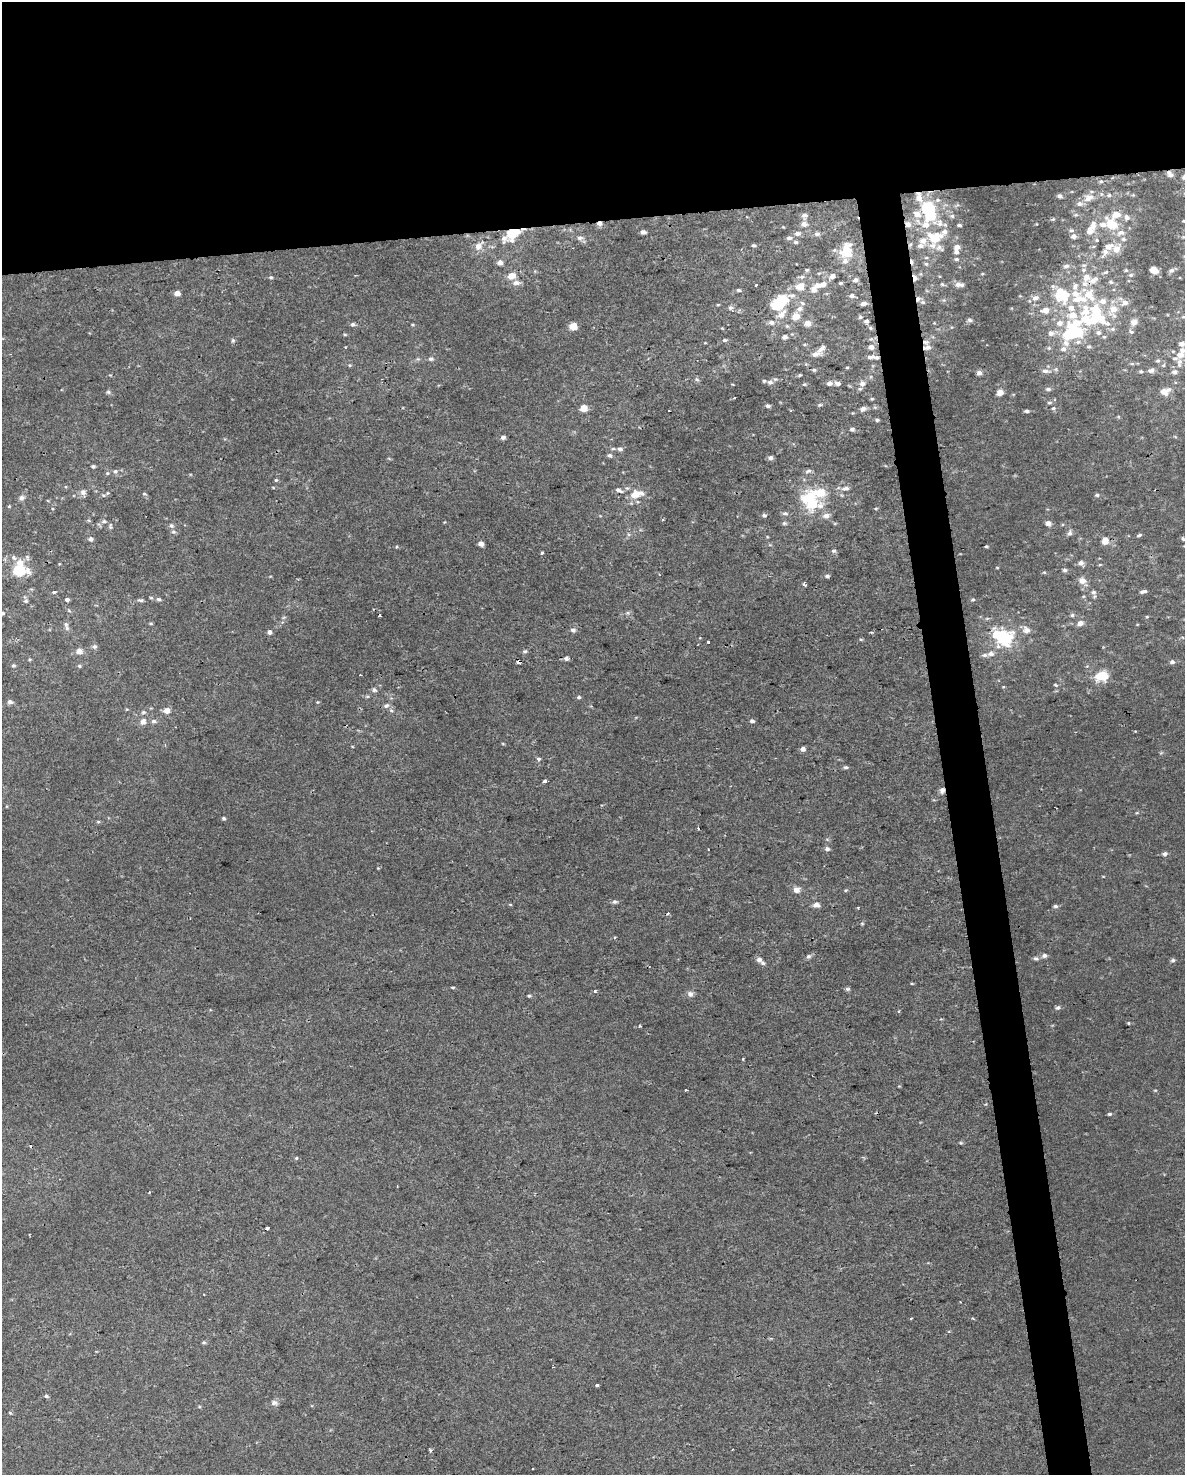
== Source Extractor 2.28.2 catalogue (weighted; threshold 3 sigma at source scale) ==
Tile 2 of 4 x 3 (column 2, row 1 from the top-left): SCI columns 1185-2367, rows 3008-4480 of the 4734 x 4497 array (HDU 1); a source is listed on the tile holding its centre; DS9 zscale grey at full resolution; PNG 1187 x 1477 px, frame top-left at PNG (2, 2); no overlay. Shown black and unused: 18% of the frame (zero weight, under 2 of 3 exposures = <1% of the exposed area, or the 3 px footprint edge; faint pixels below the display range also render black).
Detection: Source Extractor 2.28.2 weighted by HDU 2 'WHT'; one run over the whole footprint, this tile lists its part. Background 0.00219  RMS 0.0032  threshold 0.0143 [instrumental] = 3 sigma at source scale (4.5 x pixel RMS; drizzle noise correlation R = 1.50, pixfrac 1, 0.0396/0.0396 arcsec/px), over >= 5 px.
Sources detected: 349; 7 inside a brighter object's white glare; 6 cosmic-ray / hot-pixel residue — not listed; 47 inside a brighter listed object's ellipse — not listed separately; the other 289 listed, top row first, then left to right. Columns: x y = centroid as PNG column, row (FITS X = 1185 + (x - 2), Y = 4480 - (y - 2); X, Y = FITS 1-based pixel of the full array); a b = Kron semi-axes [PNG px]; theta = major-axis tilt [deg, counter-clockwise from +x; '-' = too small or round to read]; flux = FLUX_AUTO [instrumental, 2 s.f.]
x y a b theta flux
1170 174 9 6 -49 1.3
1101 181 5 4 - 0.48
1109 195 6 5 - 0.61
1133 195 4 4 - 0.33
1060 196 5 4 - 1
919 198 9 7 -73 2.9
1089 198 15 10 32 3.1
927 208 7 7 - 23
917 214 9 7 -21 2.7
804 215 7 7 - 1.2
952 216 6 6 - 0.64
1053 219 5 5 - 0.39
599 223 6 4 7 1.5
940 223 12 9 -76 2.4
804 224 7 6 - 1.6
908 224 6 6 - 1.9
926 224 10 9 - 3.3
1112 224 25 15 -37 8.4
959 225 4 4 - 0.66
1071 230 7 5 -11 0.71
1090 231 11 9 74 2.9
643 232 5 4 - 1.3
512 233 13 7 34 15
797 234 8 6 0 1.2
817 234 8 6 -4 1
1074 236 6 6 - 1.3
580 238 7 5 3 1.1
789 238 7 5 9 0.91
934 238 17 13 4 8.6
1097 240 5 5 - 0.5
795 242 6 5 - 0.68
910 244 7 5 61 0.65
754 245 5 4 - 0.56
478 246 13 8 41 2.7
920 246 9 7 6 1.4
957 247 6 5 - 1.5
1116 249 14 9 54 3.1
834 250 6 5 - 0.65
847 252 11 8 82 13
1105 252 16 7 60 2.4
956 259 6 5 - 0.58
500 263 6 6 - 1.5
926 264 6 5 - 0.57
1066 266 8 6 9 1.1
807 270 6 4 -13 0.52
1084 270 7 6 - 0.91
1126 270 5 4 - 0.46
1154 270 7 5 -40 3.3
1171 270 7 6 - 0.95
982 274 5 3 - 0.31
1131 275 6 5 - 0.62
511 276 8 6 18 3.5
832 276 6 5 - 1.8
271 277 5 4 - 0.44
802 277 7 6 - 0.86
914 278 6 3 -86 3.5
855 280 6 5 - 1.2
1094 280 15 8 38 2.8
1111 282 6 5 - 0.61
516 283 9 6 -1 1.6
840 283 5 4 - 0.47
822 284 7 6 - 2
942 284 5 4 - 0.45
959 284 10 5 -8 1.7
756 285 3 3 - 1.7
800 287 10 9 - 3.7
739 290 5 4 - 0.56
813 290 9 8 - 2
177 293 5 4 - 2.4
1060 293 19 11 -75 10
852 295 6 5 - 1.1
1036 298 10 7 7 1.5
918 299 7 5 74 1.1
780 301 15 9 40 19
923 302 7 5 -20 0.61
1125 303 6 6 - 2.2
863 304 7 4 12 1.2
718 305 4 3 - 0.27
731 309 11 6 -54 1
799 309 8 7 - 1.5
1113 309 11 9 56 3.9
1046 310 7 6 - 3
1096 310 42 12 -58 16
781 314 14 7 43 3
796 316 8 8 - 3.2
860 317 6 5 - 0.59
970 320 6 4 -14 0.83
866 321 6 5 - 0.82
1134 322 8 7 - 1.9
807 323 5 5 - 2.7
353 324 6 5 - 0.78
412 325 5 3 - 0.31
573 326 5 5 - 6.8
787 326 7 4 -45 0.52
870 328 6 5 - 0.53
1072 329 38 16 63 21
1131 332 7 4 -39 0.61
1051 333 8 7 - 1.5
345 334 6 3 -19 0.38
784 337 7 5 22 0.91
871 339 5 5 - 0.54
233 340 5 5 - 0.53
724 340 6 4 1 0.5
1182 344 8 6 3 1.6
1089 346 6 4 14 0.51
871 347 7 6 - 1.5
927 347 10 6 12 1.4
1049 348 5 5 - 0.47
821 349 17 8 48 1.9
1180 355 10 7 5 2.6
876 357 11 6 -11 1.4
418 359 5 5 - 0.48
431 359 7 5 -21 0.73
1158 361 6 4 19 0.5
806 364 5 4 - 0.38
1179 365 8 6 -70 1
847 367 5 3 - 0.34
814 370 5 5 - 0.48
1151 370 9 6 19 1.2
1045 371 10 6 -4 1.4
1141 371 5 4 - 0.49
1174 372 7 6 - 0.97
979 373 4 4 - 1.5
799 375 5 4 - 0.41
697 379 6 5 - 0.64
770 382 8 6 -3 1.1
829 383 6 5 - 1.4
837 383 8 6 -16 1
804 384 5 4 - 0.39
862 384 8 8 - 1.8
1048 389 6 4 0 0.72
1165 391 14 9 17 2.7
108 392 6 5 - 0.58
1000 392 5 5 - 2.9
734 398 3 2 - 0.25
872 399 5 4 - 0.39
1049 403 7 4 6 0.57
819 405 6 4 8 0.5
768 406 6 4 0 0.72
583 408 5 4 - 5.6
1053 408 6 4 21 0.54
863 409 8 6 23 1.3
1027 411 6 4 -6 0.7
877 420 5 4 - 0.56
852 429 7 5 -8 0.76
503 437 5 4 - 1
620 449 6 5 - 0.97
610 455 6 5 - 0.75
771 458 6 5 - 0.92
93 466 5 4 - 0.57
115 471 6 6 - 0.84
808 471 9 5 16 0.81
107 473 6 5 - 0.49
276 480 5 5 - 0.42
845 488 11 6 5 1.4
619 490 10 5 -28 1.1
83 492 7 7 - 1.5
108 493 6 5 - 0.57
144 494 6 4 -19 0.44
636 494 16 8 14 5
1097 495 5 4 - 0.55
810 496 24 16 14 11
21 498 9 7 33 1.1
9 506 5 4 - 0.35
876 508 5 3 - 0.38
785 514 7 6 - 0.84
764 515 6 5 - 0.68
826 516 9 7 4 1.7
663 519 4 3 - 0.3
104 521 7 5 -12 0.7
784 523 6 5 - 0.59
1048 523 5 5 - 2
171 525 7 6 - 0.81
110 526 9 4 86 0.56
173 532 6 5 - 0.64
1070 533 8 6 79 0.94
1139 535 6 4 24 0.58
91 539 6 5 - 0.94
1183 539 6 5 - 0.5
1105 541 5 4 - 5.6
481 544 5 5 - 1.7
986 546 4 3 - 0.4
833 551 6 5 - 0.65
542 553 3 3 - 0.54
27 557 9 5 -72 0.87
14 558 8 7 - 1.1
1081 563 7 7 - 1.1
1100 564 5 3 - 0.29
997 568 5 3 - 0.25
19 570 11 8 -2 14
1065 570 5 5 - 0.74
1044 572 5 4 - 0.35
827 576 5 4 - 0.68
1082 581 9 7 -5 2.3
804 584 5 4 - 0.61
1143 591 8 4 11 0.9
54 592 5 4 - 0.53
1093 592 7 6 - 0.98
151 598 6 4 -2 0.39
67 599 5 4 - 0.76
159 599 6 5 - 0.73
26 600 12 6 -72 1.1
140 600 10 3 -9 0.61
973 600 5 4 - 0.47
2 613 6 4 21 0.56
1072 615 5 5 - 0.52
1147 617 4 4 - 0.33
1080 623 6 5 - 1.9
151 624 6 3 -1 0.38
67 628 7 6 - 0.86
573 630 7 6 - 0.95
1026 630 9 8 - 2
269 632 5 4 - 1.2
1005 638 8 8 - 31
861 639 5 3 - 0.35
708 642 3 3 - 1.3
94 646 7 6 - 0.72
79 651 6 5 - 2.2
525 651 6 5 - 0.57
991 654 8 6 8 1.4
566 658 6 5 - 0.87
518 662 4 3 - 3.7
1172 662 5 4 - 0.93
13 665 5 5 - 0.54
79 666 5 4 - 0.48
1102 676 13 9 11 7
1055 685 5 4 - 0.39
374 690 7 6 - 0.85
579 697 5 4 - 0.52
10 702 7 5 -4 0.99
386 706 8 6 21 1
391 710 5 3 - 0.43
167 711 6 6 - 2.5
143 712 6 5 - 0.6
153 721 6 6 - 0.9
752 721 6 5 - 0.71
143 722 6 6 - 2.1
503 744 5 3 - 0.28
803 749 4 4 - 1.5
539 759 6 4 -13 0.63
846 767 6 4 -2 0.61
544 781 4 3 - 4.1
942 790 7 6 - 1.4
223 818 4 4 - 0.54
98 822 5 3 - 0.37
698 828 3 2 - 0.45
827 849 6 5 - 0.84
1165 854 6 5 - 0.89
796 890 6 5 - 2.4
846 890 5 4 - 0.36
614 902 6 6 - 0.69
510 905 5 3 - 0.31
816 905 6 5 - 2
1055 906 6 4 -14 0.65
858 907 3 3 - 0.3
668 913 4 3 - 0.39
862 923 5 4 - 0.36
808 956 7 6 - 0.79
1044 956 6 5 - 0.99
1036 958 8 6 -9 0.76
759 960 5 5 - 1.5
1173 960 6 5 - 0.68
762 963 6 5 - 0.67
912 984 5 3 - 0.27
453 987 5 3 - 0.34
847 989 6 5 - 0.56
595 991 4 4 - 0.62
690 994 9 7 -45 1.1
529 996 5 4 - 0.42
1058 1008 5 5 - 0.87
898 1011 3 3 - 0.49
1128 1023 4 4 - 0.3
640 1026 3 3 - 0.4
1155 1090 5 3 - 0.29
1110 1114 5 4 - 0.55
961 1143 5 4 - 0.38
296 1158 4 3 - 0.5
267 1228 3 3 - 1.2
973 1318 4 3 - 0.37
911 1319 3 3 - 0.57
204 1342 6 4 -1 0.48
597 1385 3 3 - 1.5
46 1396 5 4 - 0.69
274 1403 10 7 -9 1.1
199 1407 5 3 - 0.32
10 1413 4 3 - 0.31
430 1450 4 3 - 0.6
732 1450 2 2 - 0.29
533 1469 3 2 - 0.33
Overlapping masked pixels (flux is a lower limit): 12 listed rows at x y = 1170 174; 599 223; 908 224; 512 233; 910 244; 914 278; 918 299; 927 347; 876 357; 518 662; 942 790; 267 1228
Isophote crosses this tile's border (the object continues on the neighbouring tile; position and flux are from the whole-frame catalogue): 2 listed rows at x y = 1182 344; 2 613